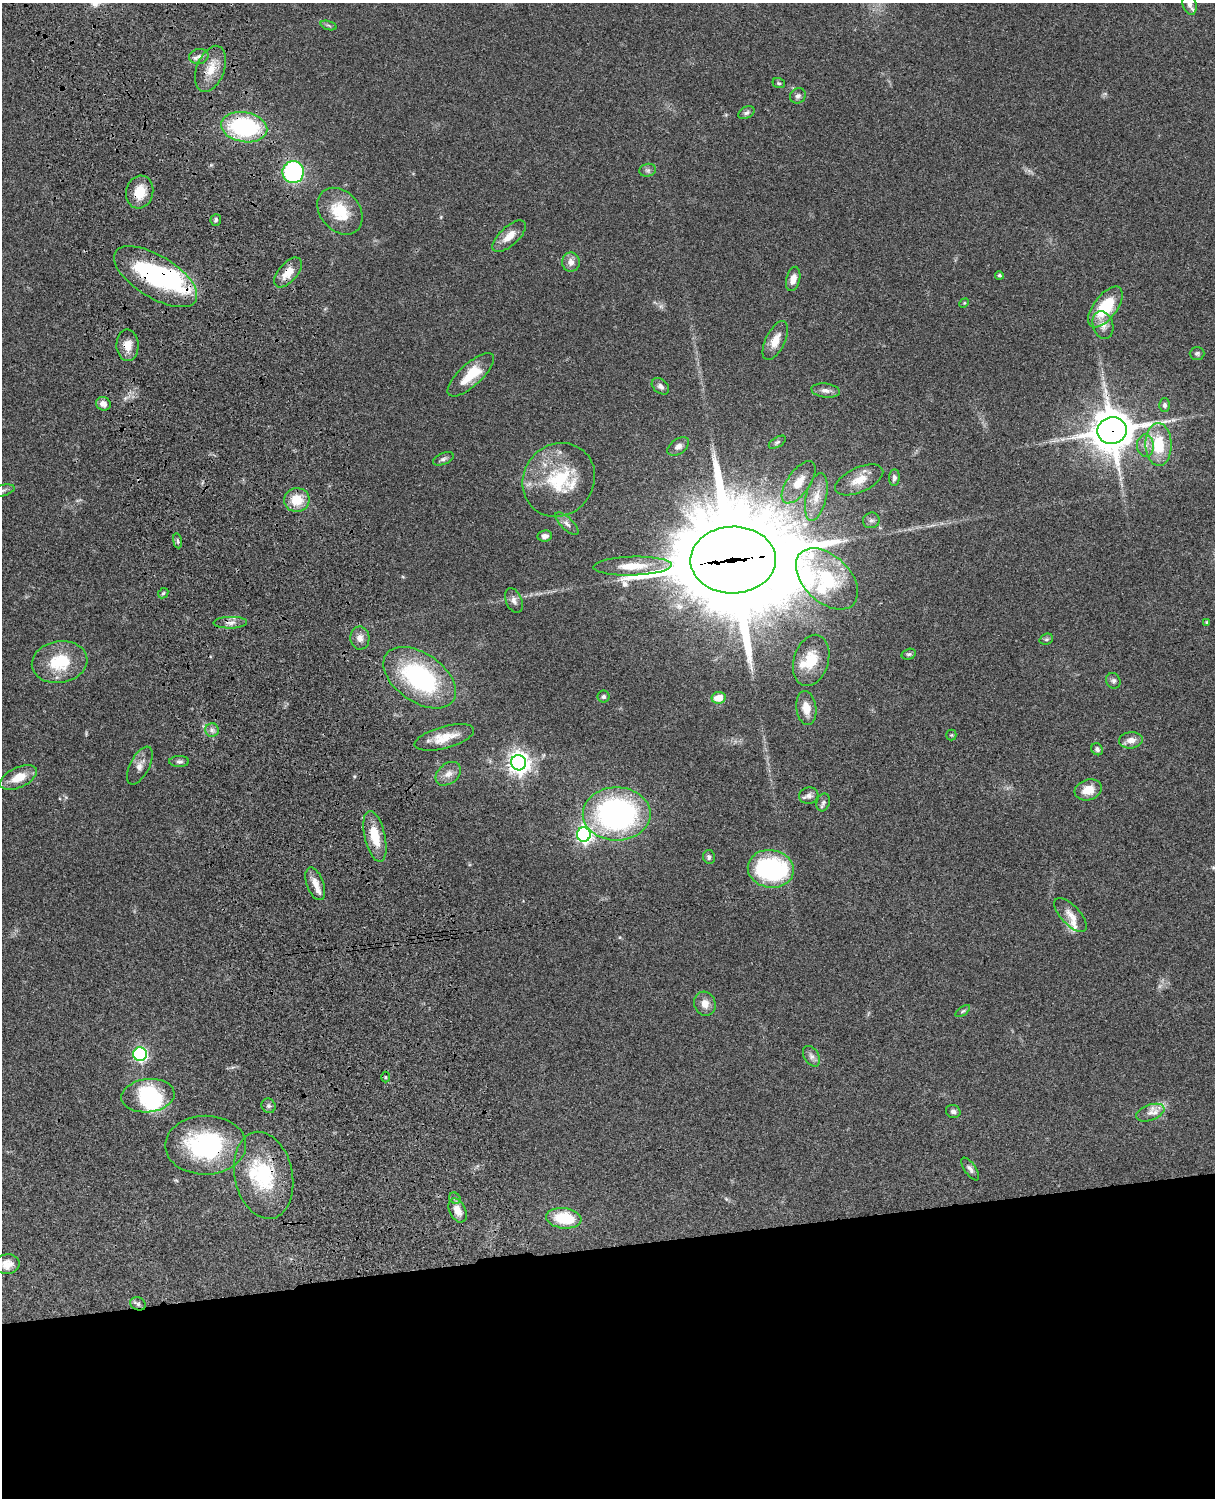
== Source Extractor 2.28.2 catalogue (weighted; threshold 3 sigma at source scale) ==
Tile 11 of 4 x 3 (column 3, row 3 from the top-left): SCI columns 2545-3757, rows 277-1772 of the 5088 x 4927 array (HDU 1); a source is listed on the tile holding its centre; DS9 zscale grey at full resolution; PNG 1217 x 1500 px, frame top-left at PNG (2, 3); each listed source drawn as its Kron ellipse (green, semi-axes under 4 px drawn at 4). Shown black and unused: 17% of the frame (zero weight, under 3 of 4 exposures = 6% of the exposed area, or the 3 px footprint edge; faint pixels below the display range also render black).
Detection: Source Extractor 2.28.2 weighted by HDU 2 'WHT'; one run over the whole footprint, this tile lists its part. Background 0.0771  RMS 0.0058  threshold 0.0259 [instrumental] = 3 sigma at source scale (4.5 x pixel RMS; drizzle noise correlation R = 1.50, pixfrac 1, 0.05/0.05 arcsec/px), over >= 5 px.
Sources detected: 115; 2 too faint to see at this stretch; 5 inside a brighter object's white glare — neither listed nor drawn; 7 inside a brighter listed object's ellipse — not listed separately; the other 101 listed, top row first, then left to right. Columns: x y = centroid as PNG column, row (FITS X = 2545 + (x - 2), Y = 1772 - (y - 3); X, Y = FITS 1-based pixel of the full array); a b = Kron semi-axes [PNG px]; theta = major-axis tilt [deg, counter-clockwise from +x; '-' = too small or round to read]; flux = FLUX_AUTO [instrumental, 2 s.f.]
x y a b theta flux
1190 4 11 7 -75 3
328 25 8 3 -19 0.99
199 56 10 7 12 2.5
211 69 24 14 70 10
779 83 6 5 - 0.92
798 96 8 7 - 1.8
746 113 9 5 29 1.7
244 127 23 15 -10 65
648 170 8 6 13 1.6
293 172 11 10 - 84
140 192 16 13 76 12
340 211 26 19 -49 19
216 220 6 5 - 1.2
509 236 21 9 42 7.4
571 262 9 9 - 4
288 272 18 9 49 8.1
999 275 4 4 - 1.2
156 277 47 21 -31 75
793 279 12 7 75 4.8
964 303 5 4 - 0.65
1105 307 24 12 53 23
1103 325 14 10 -72 4.3
775 341 21 9 64 7.5
128 345 16 11 -88 6.8
1197 353 7 6 - 1.2
471 375 30 11 42 15
660 386 10 7 -40 2.3
825 391 14 7 -7 3
103 404 7 6 - 3.1
1165 405 6 5 - 1.7
1112 431 14 13 - 1700
777 442 9 5 32 1.3
1159 445 21 13 -88 21
678 446 12 7 34 2.8
1145 446 11 8 -87 4
443 459 11 5 22 1.7
894 478 8 5 84 1.9
559 480 38 35 50 36
859 480 26 12 24 10
799 482 24 11 55 9.7
2 491 12 5 15 1.8
816 497 24 10 77 9.5
297 500 13 12 - 12
871 520 8 7 - 1.9
567 524 15 6 -45 2.6
545 536 7 5 7 2.3
177 541 7 4 -81 1
733 560 43 33 2 16000
633 566 39 9 2 14
827 579 37 23 -44 30
163 593 6 4 45 0.82
514 601 13 8 -68 2.8
1206 622 4 3 - 0.62
230 623 17 6 1 3
360 638 11 9 -83 4
1046 639 7 5 20 1
909 654 7 5 17 1.2
811 660 26 17 73 17
60 662 28 21 10 24
420 678 41 24 -35 74
1113 681 8 7 - 1.6
604 697 6 6 - 1.4
719 698 7 6 - 7.7
806 708 17 10 -82 7.2
212 730 7 6 - 1.8
951 735 5 5 - 0.72
444 737 31 11 15 11
1131 740 12 8 6 4.4
1097 749 6 5 - 1.6
179 762 10 5 0 1.6
519 763 8 7 - 430
140 765 21 9 63 4.5
448 774 14 10 39 4.4
18 778 20 10 26 9.9
1088 790 14 10 18 8.1
809 796 10 8 10 2.5
823 802 9 6 73 1.6
617 814 34 26 0 140
584 835 7 7 - 180
375 836 26 10 -77 14
709 857 7 6 - 1.4
771 869 23 19 -9 68
315 884 17 8 -70 5.3
1070 915 21 9 -47 5.9
705 1004 12 10 -65 5.3
963 1011 8 4 35 0.95
140 1054 7 6 - 99
811 1056 11 7 -57 2.6
385 1077 5 3 - 0.59
148 1096 26 16 6 25
269 1106 7 6 - 1.5
953 1111 7 6 - 1.7
1150 1113 15 7 20 4.5
206 1145 40 29 1 70
970 1169 13 5 -56 2.2
263 1175 44 29 -77 40
455 1198 6 5 - 1.3
458 1210 13 8 -65 6
564 1218 17 10 -7 22
7 1264 12 10 9 4.8
138 1304 8 6 -23 1.6
Overlapping masked pixels (flux is a lower limit): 10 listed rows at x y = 244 127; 140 192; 288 272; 156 277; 128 345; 1112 431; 733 560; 375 836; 206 1145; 263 1175
Isophote crosses this tile's border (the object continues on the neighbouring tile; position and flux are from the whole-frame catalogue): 2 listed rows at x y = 1190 4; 2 491